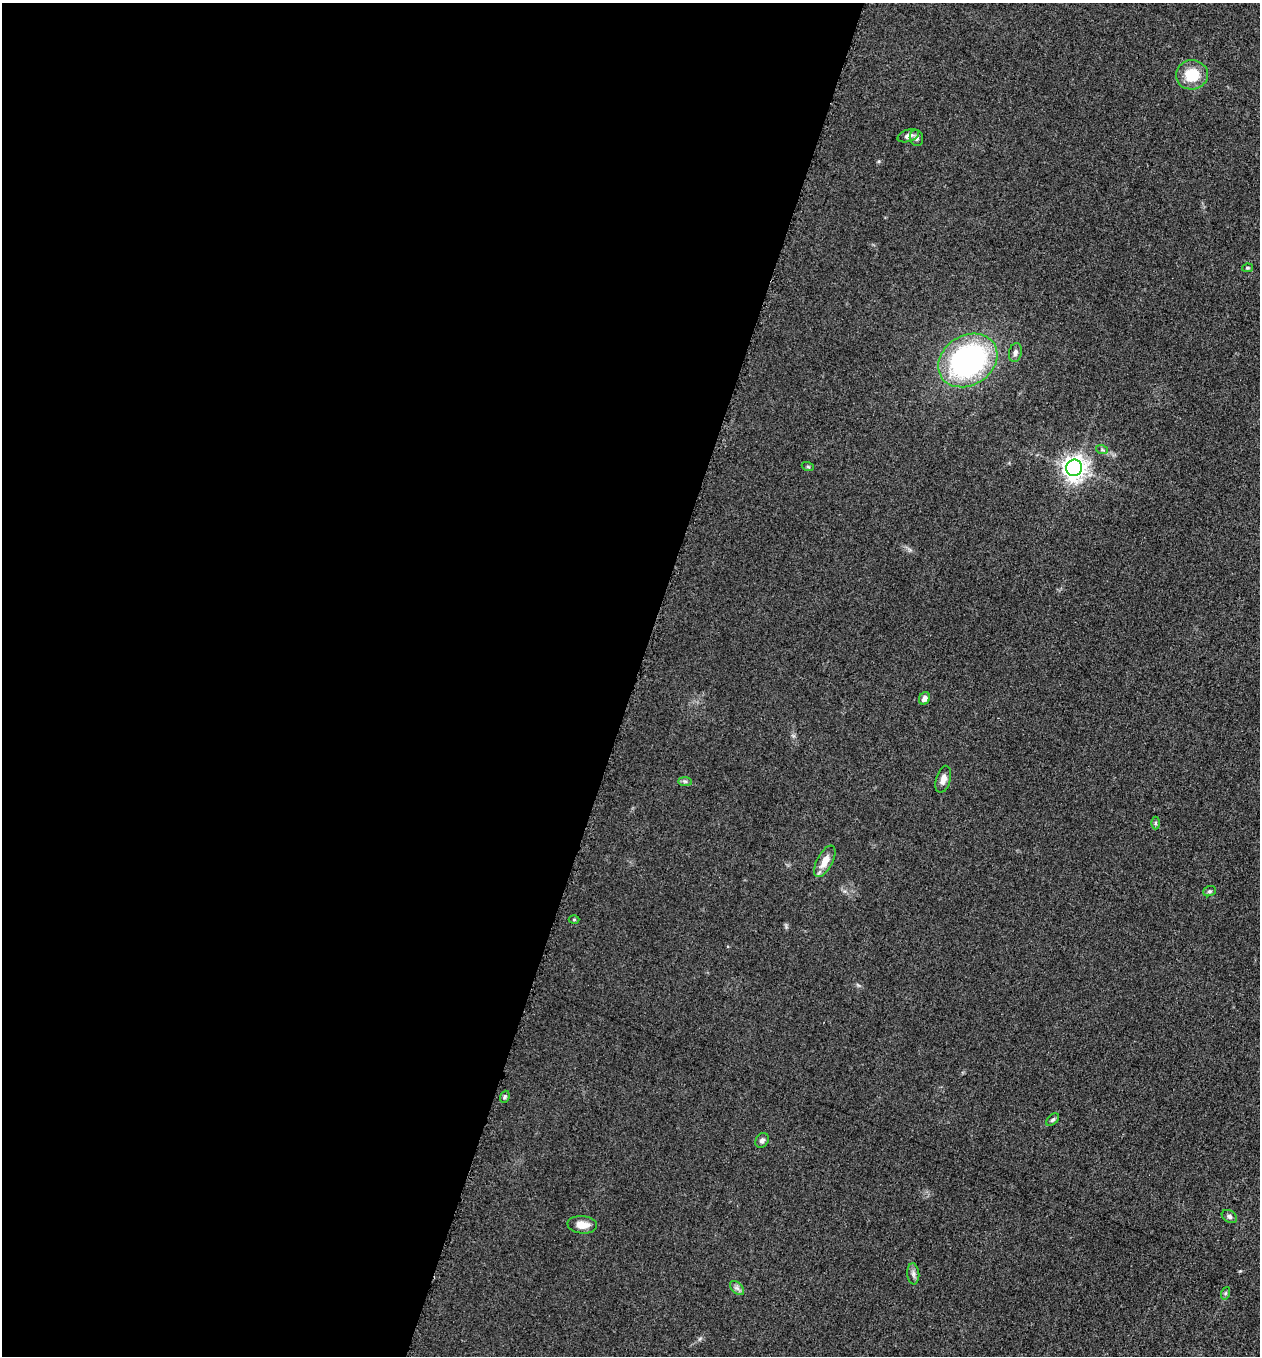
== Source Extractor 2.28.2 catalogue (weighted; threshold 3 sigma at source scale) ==
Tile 5 of 4 x 4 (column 1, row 2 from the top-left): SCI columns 197-1454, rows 2723-4076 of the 5507 x 5462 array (HDU 1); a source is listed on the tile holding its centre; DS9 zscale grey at full resolution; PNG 1262 x 1358 px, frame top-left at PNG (2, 3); each listed source drawn as its Kron ellipse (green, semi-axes under 4 px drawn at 4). Shown black and unused: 50% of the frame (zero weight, under 3 of 5 exposures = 3% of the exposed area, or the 3 px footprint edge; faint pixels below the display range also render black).
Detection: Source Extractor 2.28.2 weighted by HDU 2 'WHT'; one run over the whole footprint, this tile lists its part. Background 0.0608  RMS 0.0062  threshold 0.0278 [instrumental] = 3 sigma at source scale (4.5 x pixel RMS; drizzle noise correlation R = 1.50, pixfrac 1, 0.05/0.05 arcsec/px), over >= 5 px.
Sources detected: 24; all 24 listed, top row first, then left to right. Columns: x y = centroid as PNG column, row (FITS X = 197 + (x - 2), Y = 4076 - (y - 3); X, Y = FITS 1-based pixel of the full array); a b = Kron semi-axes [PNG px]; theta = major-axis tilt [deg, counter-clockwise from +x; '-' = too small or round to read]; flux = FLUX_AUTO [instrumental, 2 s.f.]
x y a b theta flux
1192 75 16 14 5 18
908 136 11 6 18 2.8
916 138 8 6 -75 1.7
1247 268 5 4 - 0.66
1015 353 10 6 78 2.1
968 360 31 24 32 150
1102 450 6 4 -19 0.88
808 467 6 4 -19 0.79
1074 468 8 8 - 510
924 698 6 5 - 3.1
943 779 14 7 74 3.8
685 781 7 4 -1 1.2
1155 823 6 4 -90 0.87
825 861 17 7 62 7.8
1209 891 6 5 - 1
574 919 5 3 - 0.57
505 1097 6 4 69 1.1
1053 1120 8 4 43 1.2
762 1140 8 6 54 2
1229 1216 8 6 -32 1.6
582 1225 15 9 -5 6.6
913 1274 10 6 -85 2.1
737 1288 8 5 -45 1.9
1226 1293 6 4 70 0.85